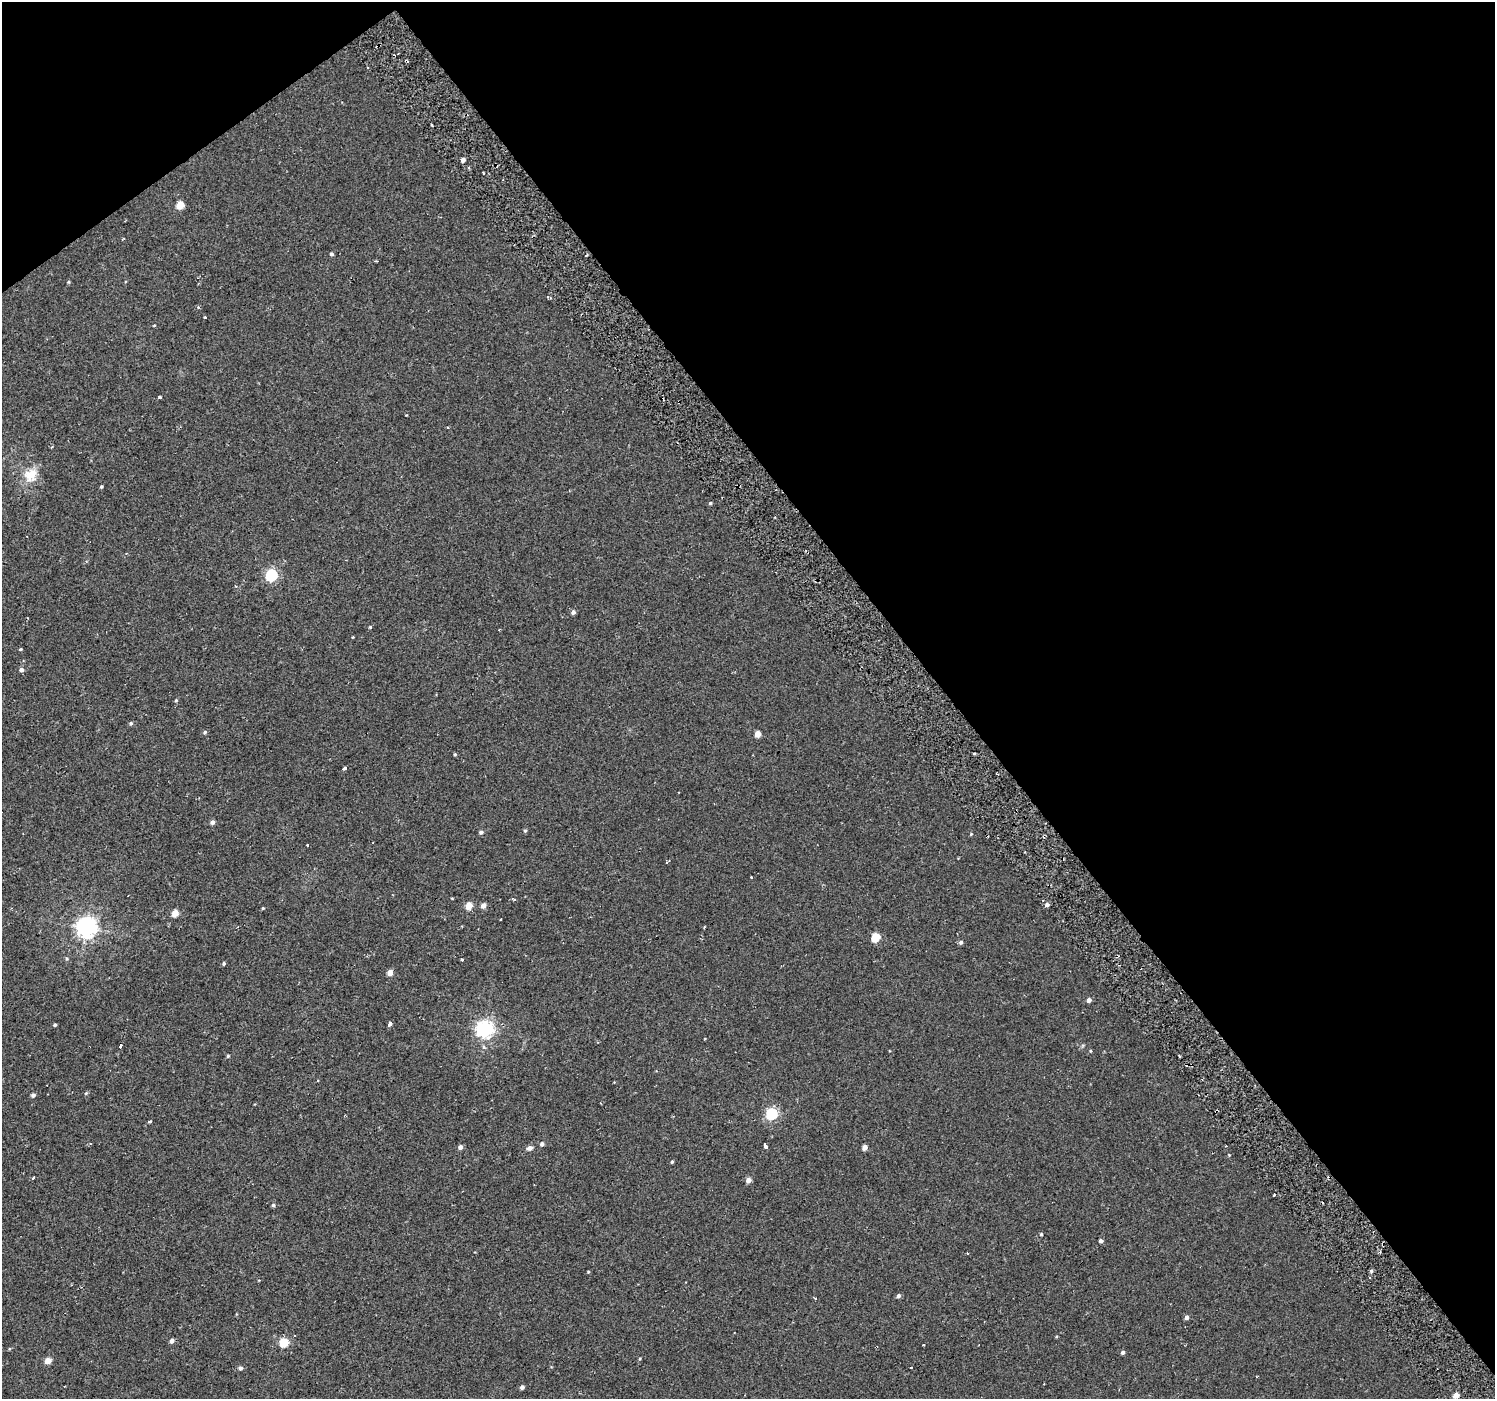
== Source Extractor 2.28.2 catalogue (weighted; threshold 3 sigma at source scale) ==
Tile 3 of 4 x 4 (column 3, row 1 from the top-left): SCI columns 3037-4529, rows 4420-5816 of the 6021 x 5949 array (HDU 1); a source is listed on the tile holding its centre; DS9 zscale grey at full resolution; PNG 1497 x 1401 px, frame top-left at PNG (2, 2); no overlay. Shown black and unused: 39% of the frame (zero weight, under 2 of 3 exposures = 2% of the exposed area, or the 3 px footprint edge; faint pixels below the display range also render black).
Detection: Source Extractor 2.28.2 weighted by HDU 2 'WHT'; one run over the whole footprint, this tile lists its part. Background 0.00284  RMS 0.0057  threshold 0.0255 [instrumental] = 3 sigma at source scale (4.5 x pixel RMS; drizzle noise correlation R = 1.50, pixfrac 1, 0.0396/0.0396 arcsec/px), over >= 5 px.
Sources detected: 83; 5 cosmic-ray / hot-pixel residue — not listed; the other 78 listed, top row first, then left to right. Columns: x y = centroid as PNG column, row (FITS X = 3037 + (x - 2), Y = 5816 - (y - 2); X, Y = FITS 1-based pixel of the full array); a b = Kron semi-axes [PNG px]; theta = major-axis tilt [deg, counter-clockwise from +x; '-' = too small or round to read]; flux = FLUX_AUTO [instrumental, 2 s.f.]
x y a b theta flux
432 125 3 2 - 0.61
463 160 4 4 - 2.1
180 205 5 5 - 12
331 254 4 4 - 1
68 282 4 4 - 0.61
198 307 4 4 - 0.71
205 317 3 3 - 1.4
160 397 4 3 - 2
31 475 21 16 52 9.9
101 487 4 3 - 0.65
710 503 4 3 - 0.76
271 575 6 5 - 65
573 612 5 5 - 1.6
370 627 4 4 - 0.51
353 637 3 2 - 0.6
20 649 3 3 - 2.4
21 670 5 5 - 1.7
176 700 4 4 - 0.59
131 723 5 4 - 0.96
205 732 6 4 18 0.93
758 734 5 4 - 6.8
455 754 4 4 - 0.59
344 768 4 3 - 7.5
212 822 4 4 - 1.9
525 830 5 4 - 0.83
481 832 5 4 - 1.2
971 834 4 3 - 0.48
307 845 3 3 - 1.1
667 862 3 3 - 0.71
514 899 4 3 - 0.68
1047 904 5 4 - 1.8
483 905 5 4 - 3.3
469 906 5 4 - 8.7
263 908 4 3 - 0.47
175 913 5 4 - 9.6
86 927 7 7 - 320
704 927 3 3 - 0.68
876 937 5 5 - 17
961 942 5 4 - 1.4
67 959 5 5 - 0.81
462 960 3 3 - 0.98
224 964 4 4 - 0.81
390 972 4 4 - 4.9
1089 1000 5 4 - 2.4
390 1024 4 3 - 6
55 1025 3 3 - 0.89
484 1029 7 6 - 190
120 1046 4 3 - 2.7
1091 1051 5 3 - 0.51
228 1056 4 3 - 0.65
86 1093 5 4 - 0.72
33 1095 4 4 - 1.5
772 1114 6 5 - 64
150 1121 3 3 - 2.3
542 1144 5 4 - 1.4
765 1146 5 3 - 3.1
460 1147 4 4 - 2.3
864 1147 4 4 - 3.9
530 1148 8 6 23 1.8
672 1162 4 3 - 0.69
33 1178 3 3 - 1.6
748 1180 4 4 - 3.7
273 1205 5 4 - 0.99
1041 1234 3 3 - 0.73
1101 1241 4 4 - 1.8
1371 1271 4 4 - 0.91
588 1272 4 3 - 0.48
898 1296 6 5 - 1.2
815 1298 3 3 - 0.77
1187 1317 4 4 - 2
172 1341 4 4 - 2.1
284 1343 5 5 - 22
923 1345 3 2 - 0.66
1123 1352 4 4 - 1.6
48 1361 4 4 - 7.7
240 1368 5 4 - 1.7
522 1387 4 4 - 2
1456 1395 4 4 - 6